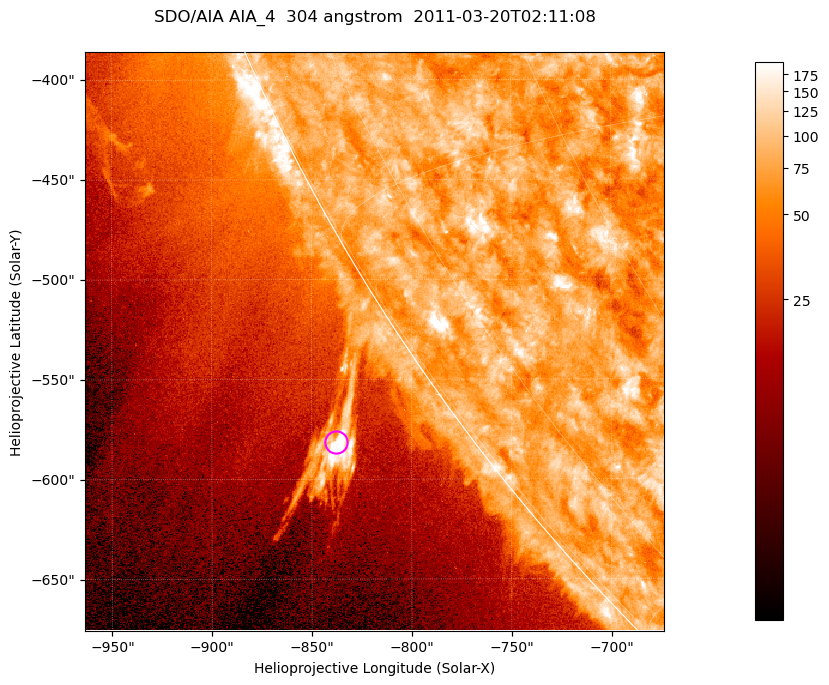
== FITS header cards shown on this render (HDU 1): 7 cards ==
TELESCOP= 'SDO/AIA '           / For AIA: SDO/AIA
INSTRUME= 'AIA_4   '           / For AIA: AIA_ATA1, AIA_ATA2, AIA_ATA3 or AIA_AT
WAVELNTH=                  304 / [angstrom] Wavelength
WAVEUNIT= 'angstrom'           / Wavelength unit: angstrom
DATE-OBS= '2011-03-20T02:11:08.123' / [ISO] Date when observation started; ISO 8
CTYPE1  = 'HPLN-TAN'           / CTYPE1; Typically HPLN
CTYPE2  = 'HPLT-TAN'           / CTYPE2; Typically HPLT

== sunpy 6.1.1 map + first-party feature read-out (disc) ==
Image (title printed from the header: SDO/AIA AIA_4  304 angstrom  2011-03-20T02:11:08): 483 x 483 px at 0.6 arcsec/px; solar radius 964 arcsec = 1606 px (partial field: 1.2% of the solar disc is inside the frame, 43% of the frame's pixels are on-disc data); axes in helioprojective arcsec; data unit not stated in the header (colour bar unlabelled)
Orientation: roll -0.132 deg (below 1 deg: not rotated)
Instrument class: DISC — disc imager (sunpy class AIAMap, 304 A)
Bright regions (active regions / flare kernels): reference = the on-disc median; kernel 5 px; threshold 5 sigma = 101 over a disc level ~76.8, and >= 1.15x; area >= 233 px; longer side >= 6 px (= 3.6 arcsec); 0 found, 0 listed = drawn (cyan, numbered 1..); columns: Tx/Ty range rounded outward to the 2 arcsec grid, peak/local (2 s.f.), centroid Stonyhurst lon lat
Off-limb structures (1.02-1.3 R_sun): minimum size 116 px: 6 found; the strongest spans PA ~120..125 deg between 1.02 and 1.1 R_sun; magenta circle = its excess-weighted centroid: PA ~125 deg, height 1.06 R_sun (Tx ~-838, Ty ~-582 arcsec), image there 6.2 x the reference